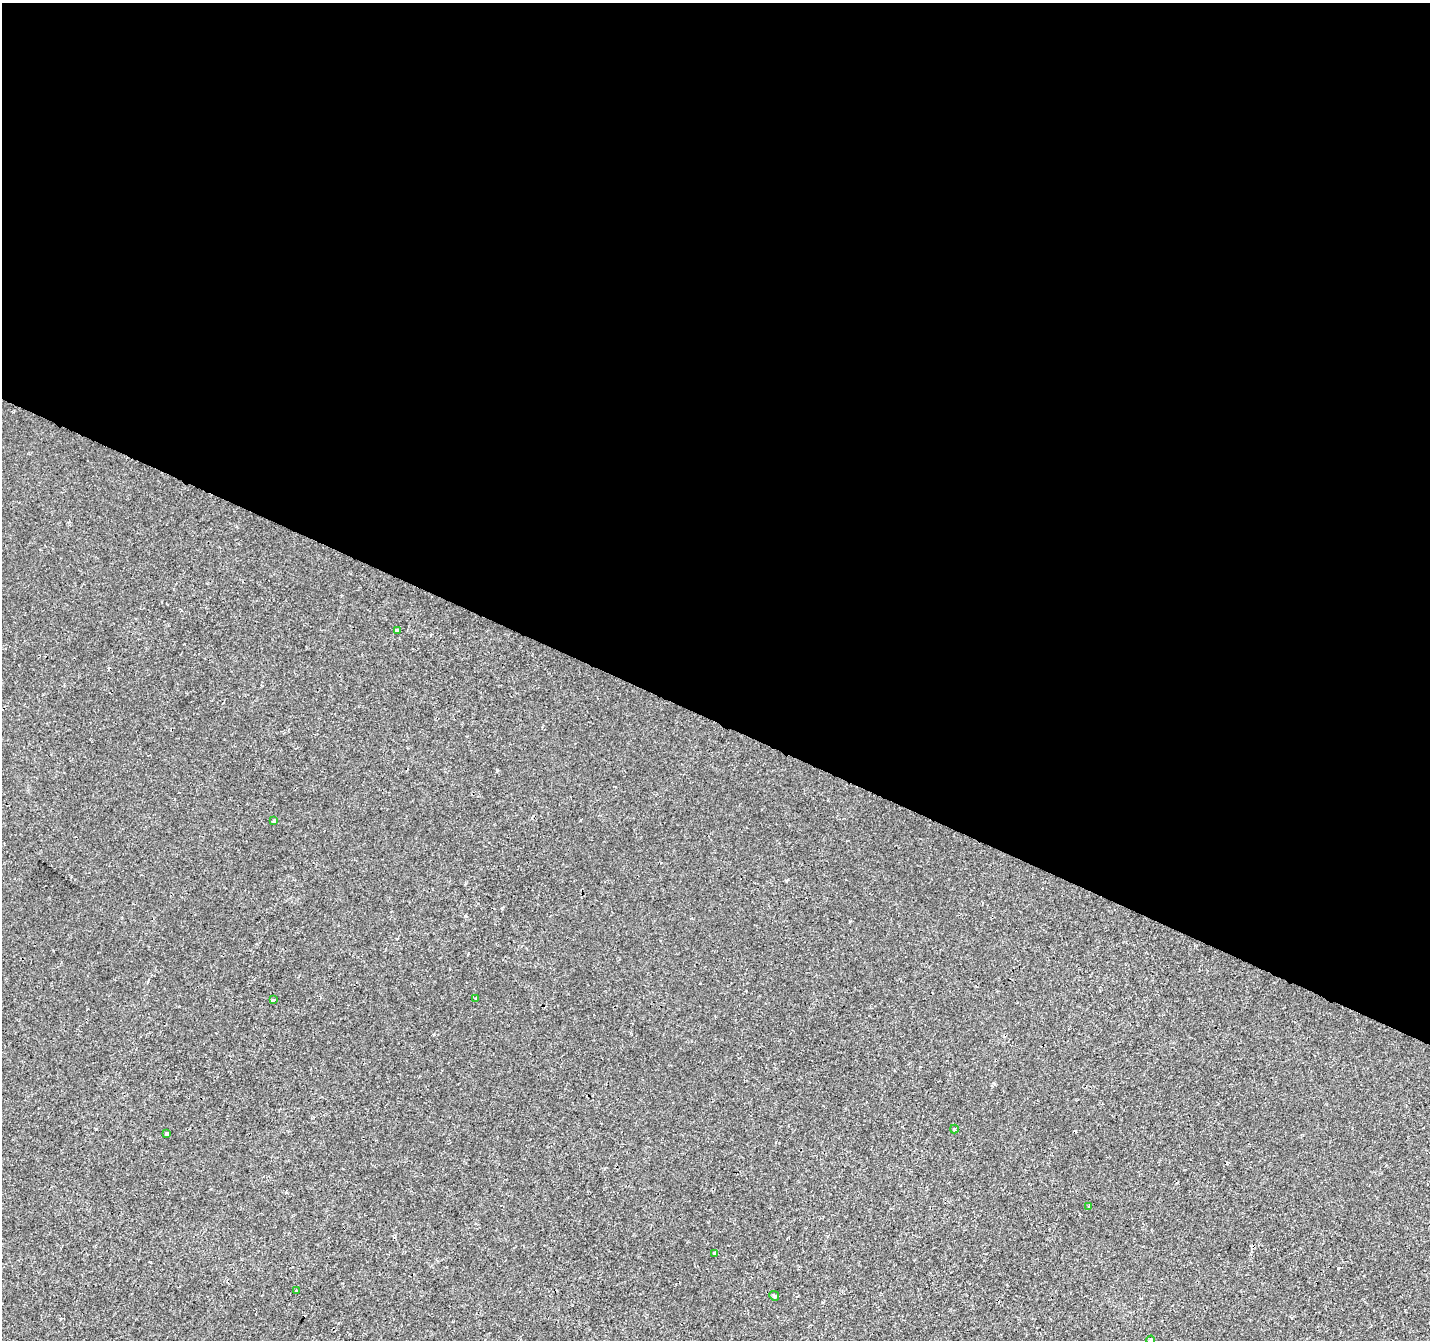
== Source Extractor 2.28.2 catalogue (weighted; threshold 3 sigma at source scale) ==
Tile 3 of 4 x 4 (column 3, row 1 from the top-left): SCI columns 2855-4282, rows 4217-5554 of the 5715 x 5822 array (HDU 1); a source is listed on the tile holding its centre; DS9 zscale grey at full resolution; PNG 1432 x 1342 px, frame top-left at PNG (2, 3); each listed source drawn as its Kron ellipse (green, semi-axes under 4 px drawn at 4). Shown black and unused: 54% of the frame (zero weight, under 2 of 3 exposures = <1% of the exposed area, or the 3 px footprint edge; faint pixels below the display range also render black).
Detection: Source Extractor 2.28.2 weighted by HDU 2 'WHT'; one run over the whole footprint, this tile lists its part. Background 2.51e-04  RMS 0.0022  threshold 0.0101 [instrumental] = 3 sigma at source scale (4.5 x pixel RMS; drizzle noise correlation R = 1.50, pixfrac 1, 0.0396/0.0396 arcsec/px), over >= 5 px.
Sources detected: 13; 2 cosmic-ray / hot-pixel residue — neither listed nor drawn; the other 11 listed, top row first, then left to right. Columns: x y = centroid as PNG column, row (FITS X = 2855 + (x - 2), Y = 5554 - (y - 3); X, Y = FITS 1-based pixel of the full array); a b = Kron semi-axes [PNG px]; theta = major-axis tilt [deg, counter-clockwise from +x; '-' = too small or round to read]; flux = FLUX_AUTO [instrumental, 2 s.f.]
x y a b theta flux
397 630 4 3 - 0.31
274 820 3 3 - 0.27
476 998 4 3 - 0.19
273 1000 4 3 - 0.51
954 1129 4 4 - 0.26
167 1134 4 3 - 1.7
1089 1206 3 3 - 0.39
714 1253 4 4 - 0.34
297 1291 4 3 - 0.6
774 1296 5 4 - 0.31
1151 1340 4 4 - 0.99
Isophote crosses this tile's border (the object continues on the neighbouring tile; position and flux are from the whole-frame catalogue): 1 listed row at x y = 1151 1340